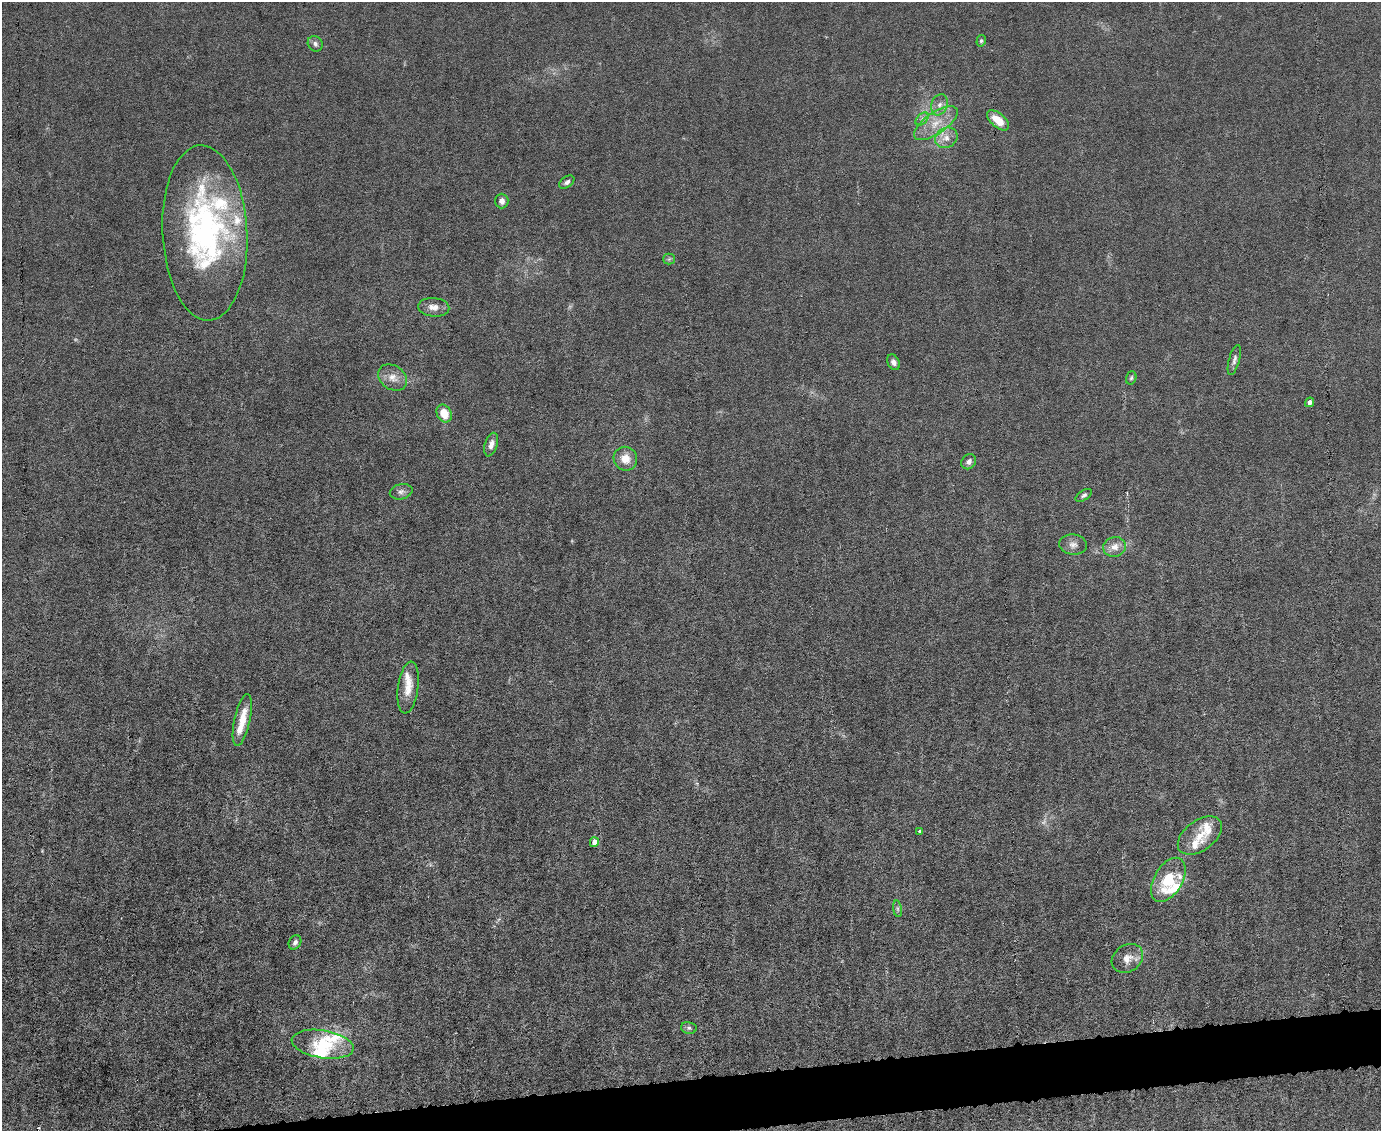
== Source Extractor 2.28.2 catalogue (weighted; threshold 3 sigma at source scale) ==
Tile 5 of 3 x 4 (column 2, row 2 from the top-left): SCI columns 1610-2988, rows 2261-3389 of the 4491 x 4519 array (HDU 1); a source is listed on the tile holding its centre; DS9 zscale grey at full resolution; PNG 1383 x 1133 px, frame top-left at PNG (2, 2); each listed source drawn as its Kron ellipse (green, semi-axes under 4 px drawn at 4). Shown black and unused: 3% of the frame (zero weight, under 6 of 12 exposures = <1% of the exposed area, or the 3 px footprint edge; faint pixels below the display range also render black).
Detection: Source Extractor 2.28.2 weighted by HDU 2 'WHT'; one run over the whole footprint, this tile lists its part. Background 0.0159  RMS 0.0032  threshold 0.0131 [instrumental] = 3 sigma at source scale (4.09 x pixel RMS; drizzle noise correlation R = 1.36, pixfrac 0.8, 0.05/0.05 arcsec/px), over >= 5 px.
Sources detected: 49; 1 too faint to see at this stretch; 1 inside a brighter object's white glare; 1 cosmic-ray / hot-pixel residue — neither listed nor drawn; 10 inside a brighter listed object's ellipse — not listed separately; the other 36 listed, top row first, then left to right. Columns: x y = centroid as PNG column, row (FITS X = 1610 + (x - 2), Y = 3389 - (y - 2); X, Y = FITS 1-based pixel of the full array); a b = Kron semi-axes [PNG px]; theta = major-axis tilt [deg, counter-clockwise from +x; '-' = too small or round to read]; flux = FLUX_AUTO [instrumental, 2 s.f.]
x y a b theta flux
981 41 6 4 75 0.49
315 44 8 7 - 1
939 105 11 8 69 1.8
922 119 8 5 45 0.92
998 120 13 7 -40 5
936 123 25 10 35 5.9
946 138 11 10 - 2.6
567 182 8 5 38 0.94
502 201 7 6 - 1.5
205 233 87 42 -87 80
669 259 5 5 - 0.54
434 307 16 9 -5 2.4
1234 360 15 5 75 1.2
893 362 8 6 -60 1.2
393 377 15 11 -37 3.1
1131 378 7 5 73 0.56
1310 402 5 4 - 1.1
444 413 9 7 -63 5.6
491 445 12 6 73 1.7
625 459 12 11 - 3.6
969 462 8 7 - 1.2
401 492 11 7 13 1.3
1084 495 9 5 33 0.75
1073 545 14 10 -7 1.8
1115 547 11 9 14 2.7
408 688 26 10 83 4.7
242 720 26 8 78 5.7
920 831 4 3 - 0.41
1200 836 25 15 37 5.9
594 842 5 4 - 2.2
1168 880 24 14 59 10
897 909 8 4 -81 0.7
295 942 7 6 - 1.2
1127 958 17 13 34 3.3
689 1028 8 6 -13 0.72
323 1044 31 14 -9 11